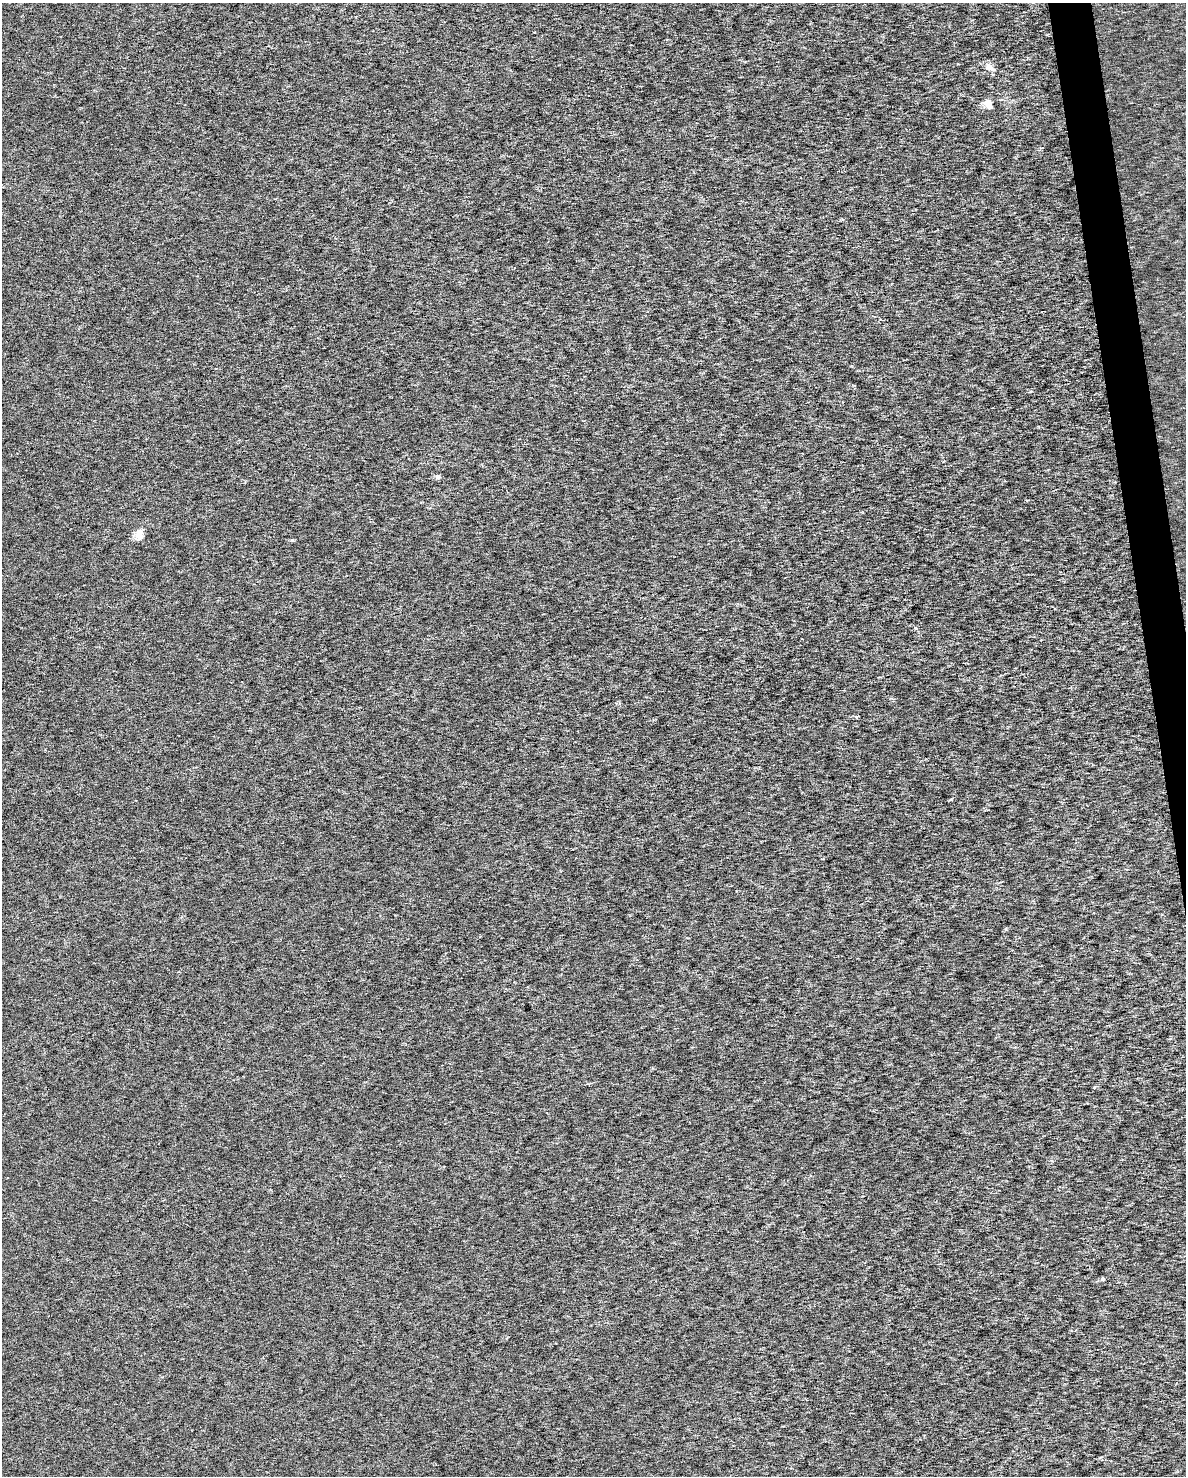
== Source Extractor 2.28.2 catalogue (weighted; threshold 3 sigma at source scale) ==
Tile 6 of 4 x 3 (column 2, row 2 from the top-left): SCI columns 1185-2368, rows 1534-3007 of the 4743 x 4505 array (HDU 1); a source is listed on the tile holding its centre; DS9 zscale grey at full resolution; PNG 1188 x 1478 px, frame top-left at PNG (2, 3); no overlay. Shown black and unused: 2% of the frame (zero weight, under 3 of 6 exposures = <1% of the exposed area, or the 3 px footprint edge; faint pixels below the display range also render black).
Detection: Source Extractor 2.28.2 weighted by HDU 2 'WHT'; one run over the whole footprint, this tile lists its part. Background 1.22e-04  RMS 0.0017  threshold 0.00699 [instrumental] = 3 sigma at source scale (4.09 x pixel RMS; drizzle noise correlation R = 1.36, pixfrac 0.8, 0.0396/0.0396 arcsec/px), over >= 5 px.
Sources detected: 7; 1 cosmic-ray / hot-pixel residue — not listed; the other 6 listed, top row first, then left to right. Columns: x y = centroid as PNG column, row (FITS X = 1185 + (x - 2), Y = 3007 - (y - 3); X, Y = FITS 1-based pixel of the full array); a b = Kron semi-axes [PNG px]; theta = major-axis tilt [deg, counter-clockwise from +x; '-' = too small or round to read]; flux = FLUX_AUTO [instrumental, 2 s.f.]
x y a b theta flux
989 67 18 9 -30 1.1
988 104 11 9 -73 1.3
437 477 6 6 - 0.43
139 534 14 9 80 1.5
292 540 5 4 - 0.18
1103 1279 4 3 - 0.69